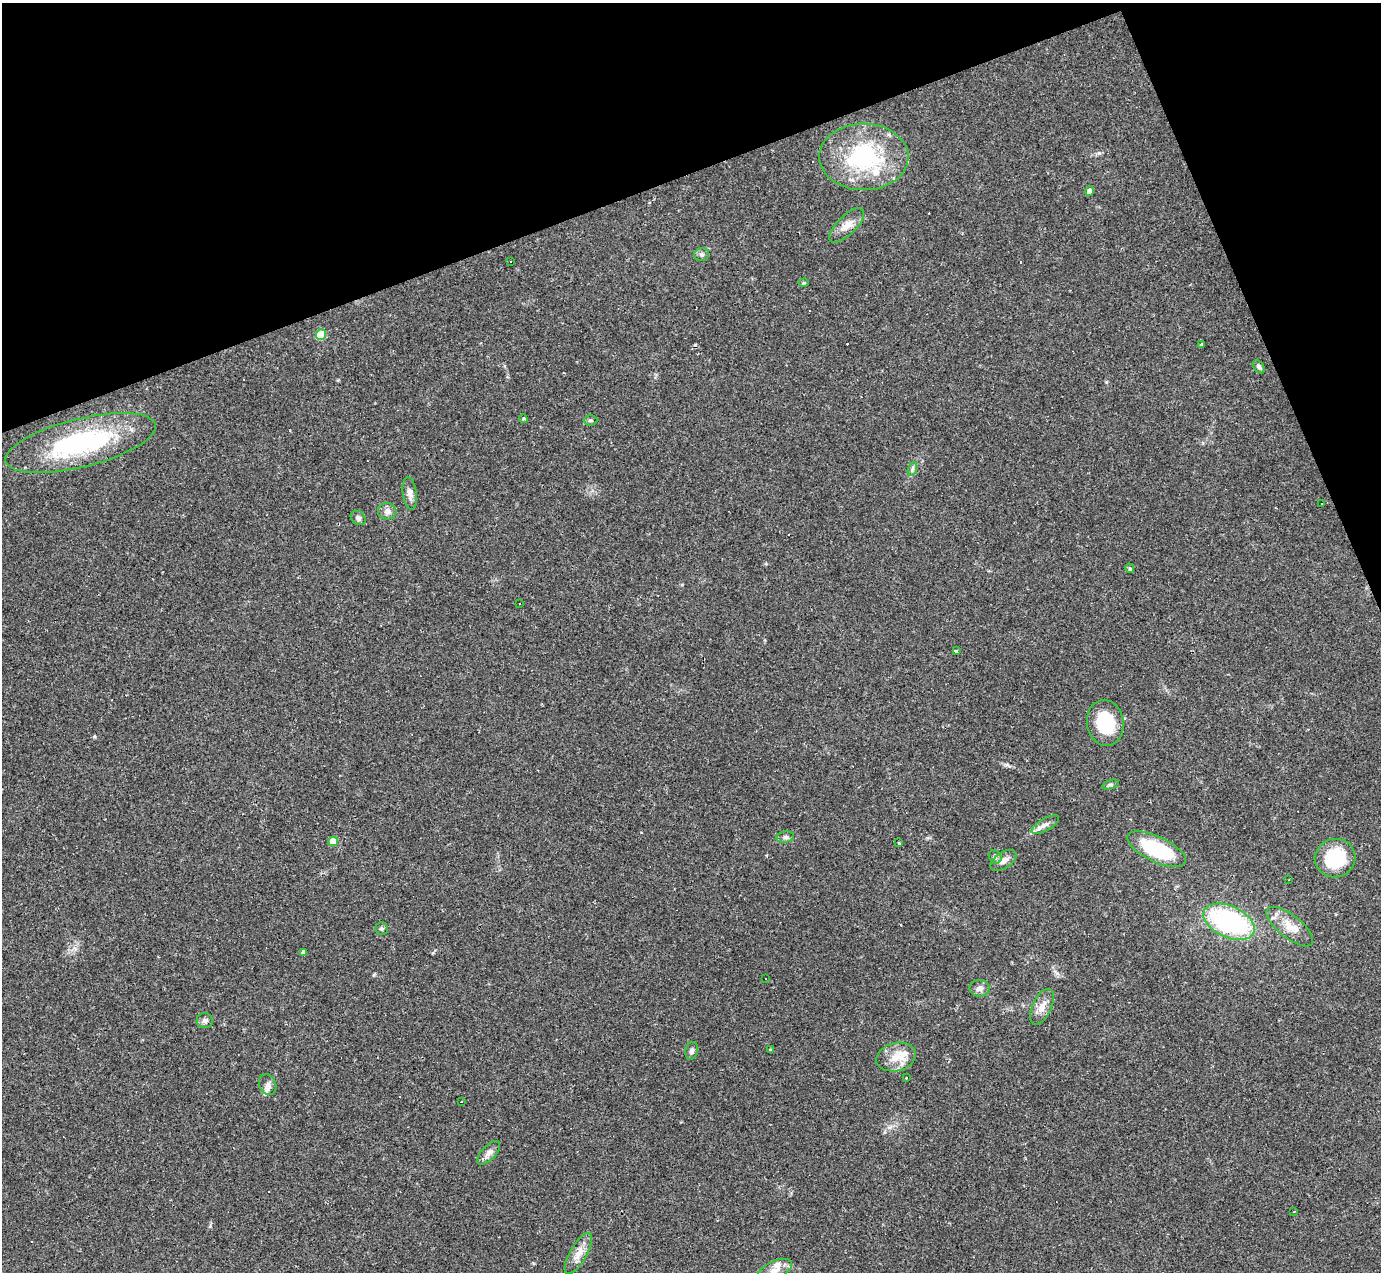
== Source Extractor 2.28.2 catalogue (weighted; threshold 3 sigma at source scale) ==
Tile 3 of 4 x 4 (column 3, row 1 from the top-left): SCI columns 2760-4138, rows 4087-5356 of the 5518 x 5503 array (HDU 1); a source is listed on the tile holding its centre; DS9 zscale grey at full resolution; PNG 1383 x 1274 px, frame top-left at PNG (2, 3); each listed source drawn as its Kron ellipse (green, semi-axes under 4 px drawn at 4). Shown black and unused: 19% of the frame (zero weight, under 2 of 3 exposures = <1% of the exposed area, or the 3 px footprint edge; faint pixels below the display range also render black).
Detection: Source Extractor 2.28.2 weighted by HDU 2 'WHT'; one run over the whole footprint, this tile lists its part. Background 0.0882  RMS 0.006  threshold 0.0271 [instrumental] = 3 sigma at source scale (4.5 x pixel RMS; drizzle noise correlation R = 1.50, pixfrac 1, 0.05/0.05 arcsec/px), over >= 5 px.
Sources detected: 62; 11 cosmic-ray / hot-pixel residue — neither listed nor drawn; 2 inside a brighter listed object's ellipse — not listed separately; the other 49 listed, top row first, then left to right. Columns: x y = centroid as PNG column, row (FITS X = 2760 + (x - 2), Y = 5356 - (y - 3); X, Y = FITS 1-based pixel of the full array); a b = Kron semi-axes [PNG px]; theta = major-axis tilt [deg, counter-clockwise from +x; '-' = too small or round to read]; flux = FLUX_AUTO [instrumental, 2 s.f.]
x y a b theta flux
864 157 45 33 -1 62
1090 191 4 4 - 4.7
847 225 22 9 44 6.6
702 255 7 6 - 1.5
511 261 3 3 - 1.2
804 283 5 4 - 0.84
321 334 5 5 - 20
1201 345 3 3 - 0.68
1259 367 7 4 -52 1.5
523 419 4 3 - 1.1
590 420 7 5 1 1.2
81 443 77 24 14 78
912 469 7 4 71 1.2
410 493 16 7 -83 3.4
1322 503 3 3 - 3.3
387 511 9 8 - 3.3
358 518 8 6 -43 1.5
1130 568 5 4 - 1.3
520 604 3 3 - 1.3
956 651 3 3 - 1.8
1105 723 23 18 -82 27
1111 785 8 3 19 1.1
1045 825 15 6 30 3.2
785 837 9 5 7 1.6
333 841 5 5 - 11
899 843 3 3 - 0.99
1157 849 32 12 -25 42
995 857 7 5 -47 1.3
1335 858 20 19 - 31
1004 860 14 8 34 4.2
1289 880 3 2 - 0.41
1229 922 27 15 -24 85
1290 927 28 11 -38 9.8
381 928 6 6 - 1.2
304 952 4 4 - 2.4
766 979 3 3 - 14
979 988 10 8 -1 2.5
1042 1007 19 9 65 5.7
205 1021 8 7 - 2.1
770 1050 3 3 - 1
692 1051 9 6 77 1.9
896 1057 20 14 14 11
906 1078 3 3 - 1.5
268 1085 11 8 -65 2.8
462 1101 3 2 - 0.53
489 1153 15 7 47 2.9
1294 1212 3 2 - 0.39
578 1253 23 8 60 6.3
775 1270 18 9 26 5.7
Isophote crosses this tile's border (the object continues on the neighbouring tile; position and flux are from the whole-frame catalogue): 1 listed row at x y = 775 1270